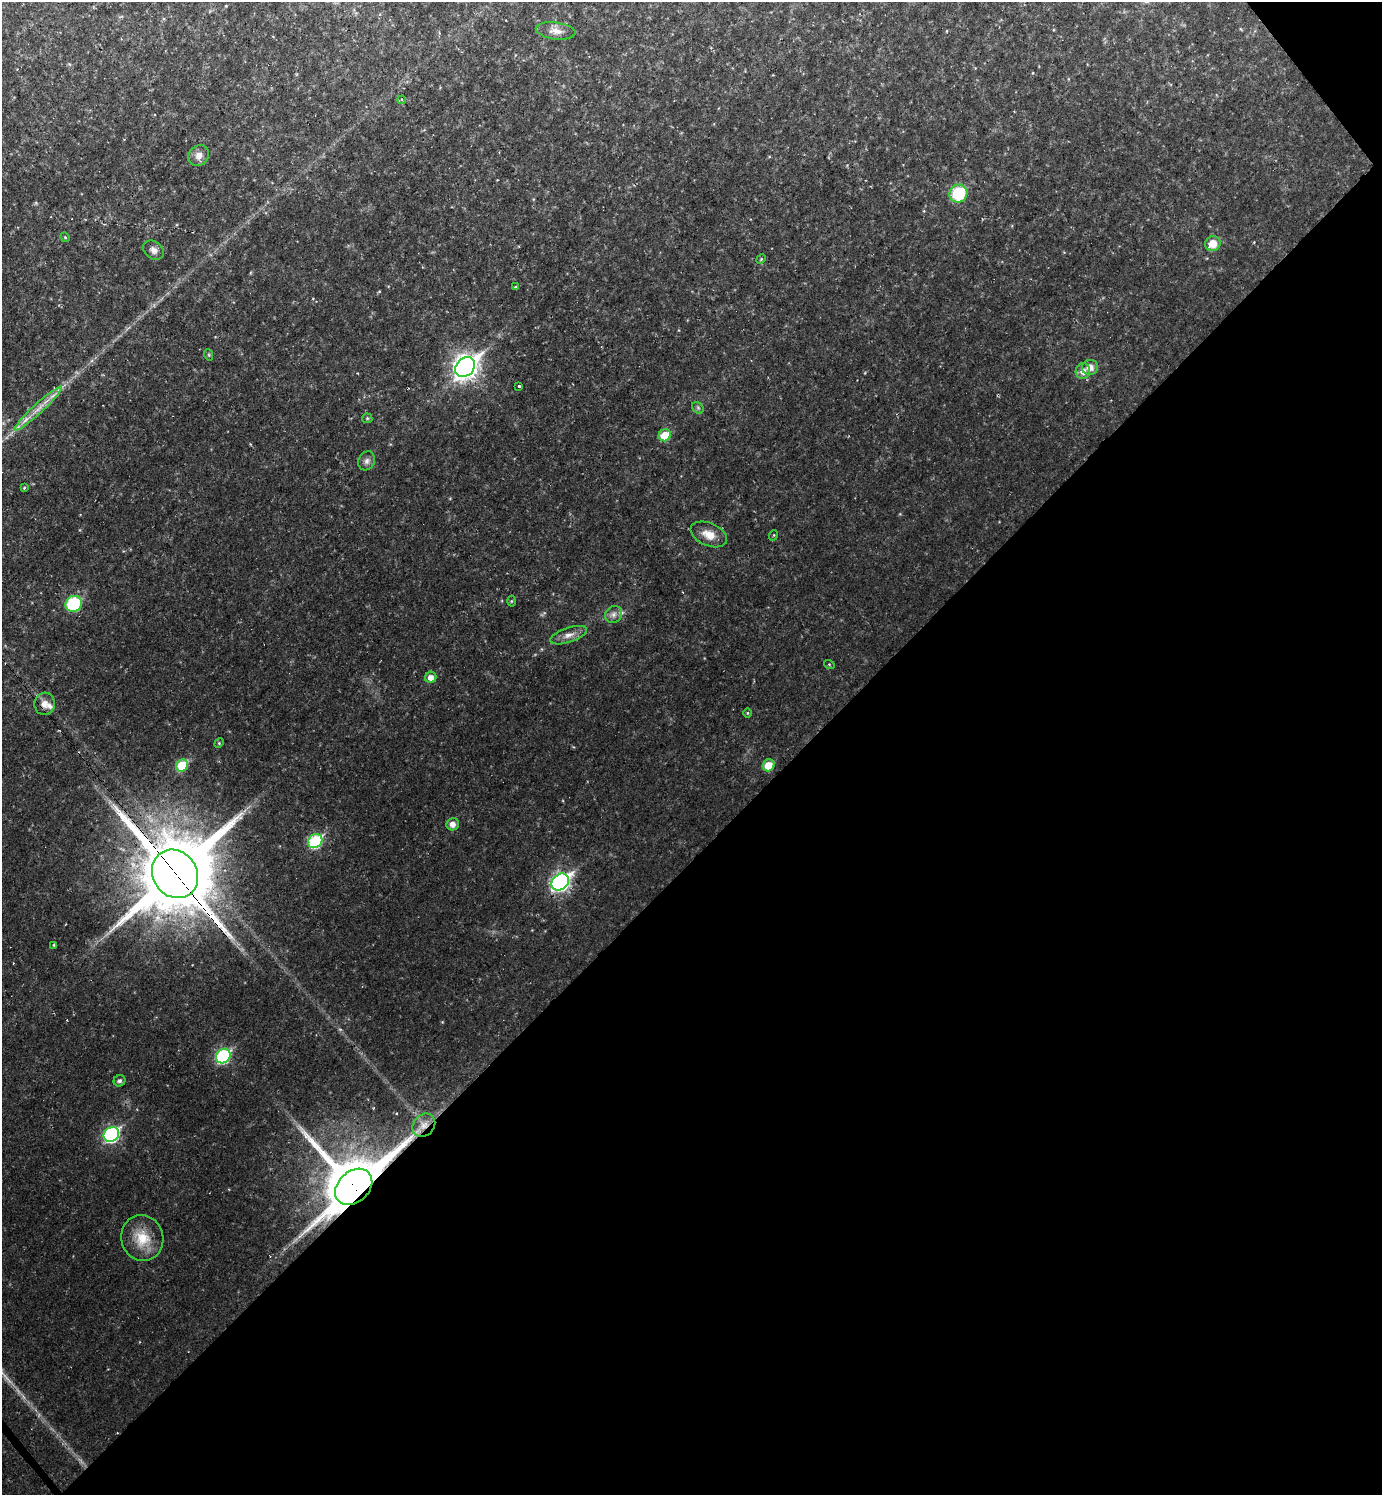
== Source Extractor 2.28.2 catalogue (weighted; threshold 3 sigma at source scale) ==
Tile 12 of 4 x 4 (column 4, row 3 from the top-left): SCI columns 4295-5674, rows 1494-2986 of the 5971 x 5973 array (HDU 1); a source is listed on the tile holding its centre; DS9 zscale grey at full resolution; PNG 1384 x 1497 px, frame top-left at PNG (2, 2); each listed source drawn as its Kron ellipse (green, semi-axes under 4 px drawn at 4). Shown black and unused: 43% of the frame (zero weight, under 2 of 3 exposures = <1% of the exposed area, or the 3 px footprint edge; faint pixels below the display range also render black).
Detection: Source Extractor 2.28.2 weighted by HDU 2 'WHT'; one run over the whole footprint, this tile lists its part. Background 0.0453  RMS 0.0082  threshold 0.037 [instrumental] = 3 sigma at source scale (4.5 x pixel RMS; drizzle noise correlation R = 1.50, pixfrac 1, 0.05/0.05 arcsec/px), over >= 5 px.
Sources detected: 47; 2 cosmic-ray / hot-pixel residue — neither listed nor drawn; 1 inside a brighter listed object's ellipse — not listed separately; the other 44 listed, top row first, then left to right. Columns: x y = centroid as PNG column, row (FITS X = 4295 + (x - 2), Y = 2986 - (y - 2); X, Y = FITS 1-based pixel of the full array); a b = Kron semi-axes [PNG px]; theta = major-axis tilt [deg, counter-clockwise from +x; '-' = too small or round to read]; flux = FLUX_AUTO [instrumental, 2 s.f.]
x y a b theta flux
556 31 20 8 -7 6.6
402 100 4 3 - 0.96
199 156 11 9 48 5.9
958 193 9 8 - 43
65 237 5 4 - 0.98
1213 244 8 7 - 12
154 250 11 8 -36 4
761 259 5 4 - 0.83
516 287 4 3 - 0.92
209 355 6 3 -72 0.87
465 367 11 8 44 610
1090 367 8 7 - 6.1
1083 371 8 7 - 5.2
519 386 3 3 - 2.6
698 408 6 5 - 1.5
38 409 32 5 43 11
367 418 5 5 - 1
665 435 6 5 - 19
367 461 10 8 61 3.4
24 488 4 3 - 0.87
709 534 19 11 -23 11
774 535 5 3 - 0.7
511 601 5 3 - 0.77
74 604 8 8 - 53
614 614 9 8 - 3.7
569 635 19 7 19 6.1
829 664 5 3 - 0.68
431 677 6 5 - 5.4
45 704 11 10 - 6
748 713 4 3 - 0.71
219 743 5 4 - 0.95
769 765 6 5 - 15
182 766 6 5 - 31
453 824 6 6 - 5.4
315 841 8 6 45 73
175 874 25 22 -55 12000
560 882 9 7 39 250
54 945 3 3 - 0.93
223 1056 8 6 45 95
120 1081 6 5 - 2
424 1125 12 10 50 7
111 1134 8 7 - 150
354 1187 21 15 42 5400
142 1238 23 21 -76 21
Overlapping masked pixels (flux is a lower limit): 3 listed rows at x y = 175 874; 424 1125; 354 1187